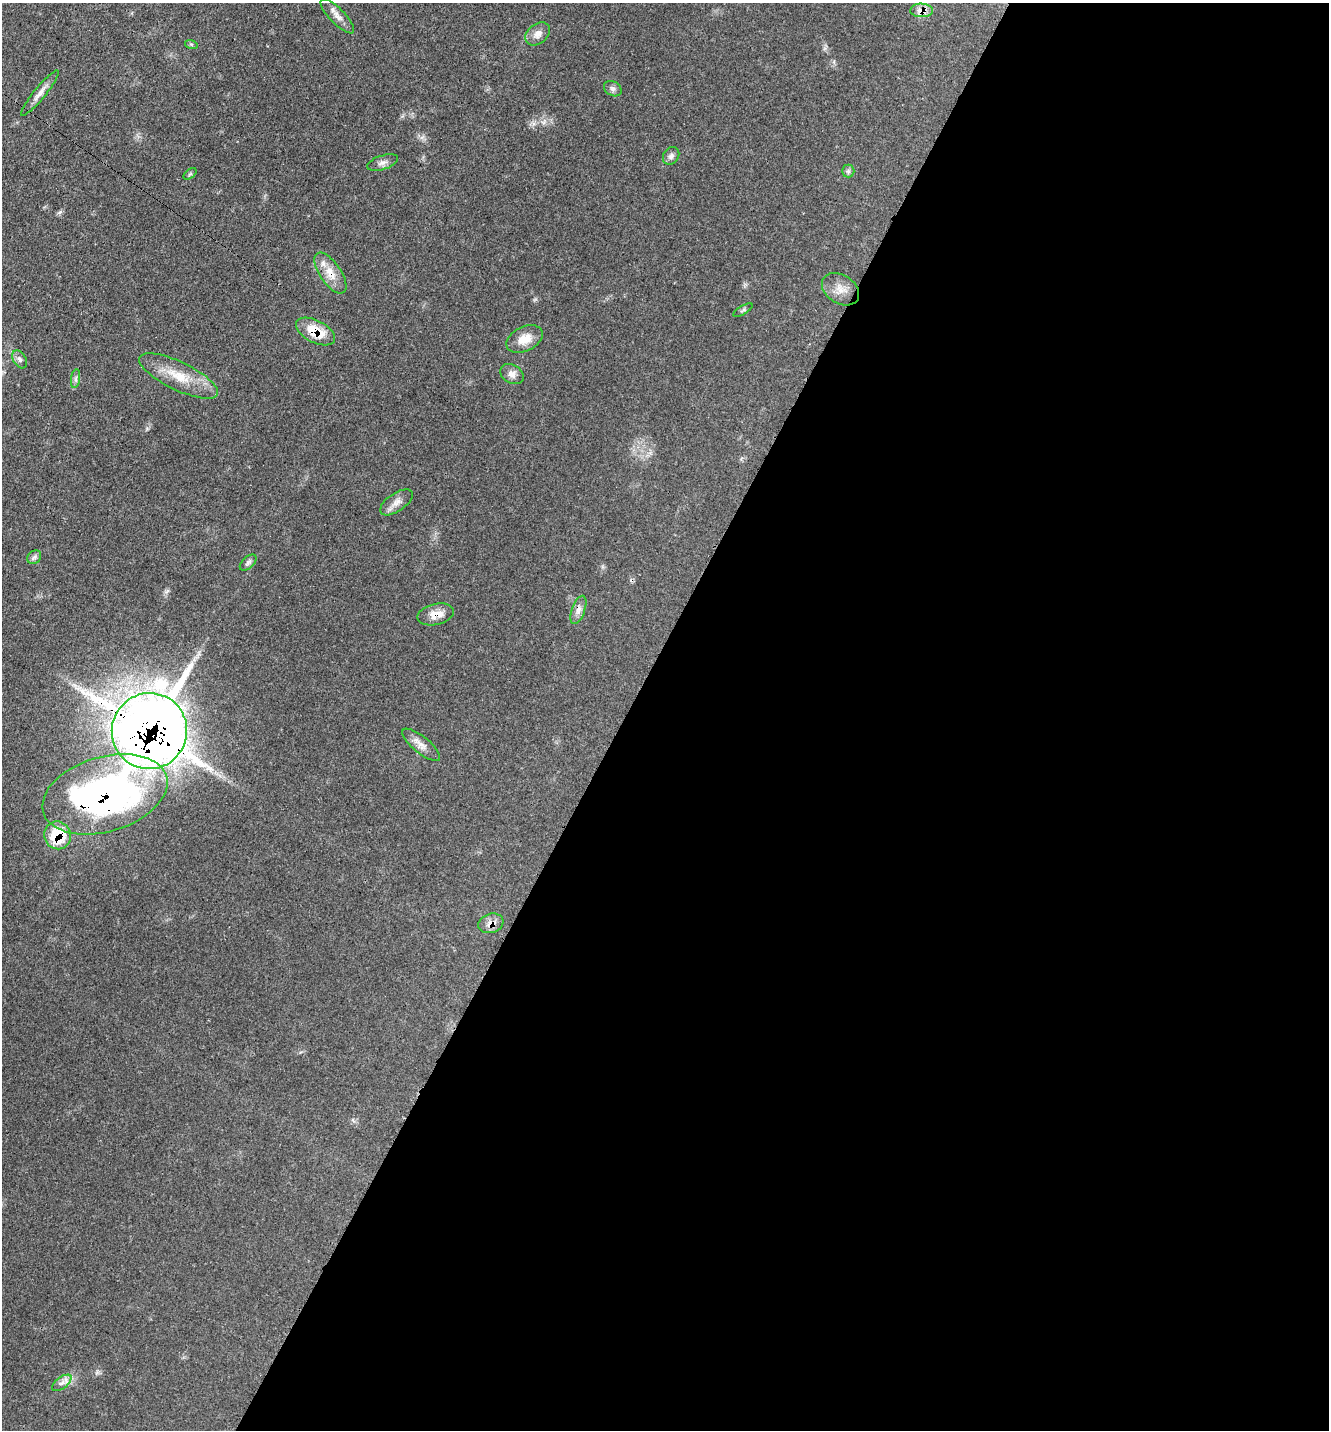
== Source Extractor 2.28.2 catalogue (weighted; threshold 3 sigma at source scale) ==
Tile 12 of 4 x 4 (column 4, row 3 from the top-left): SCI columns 4216-5542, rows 1528-2955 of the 5919 x 5911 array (HDU 1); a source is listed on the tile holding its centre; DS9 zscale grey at full resolution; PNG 1331 x 1432 px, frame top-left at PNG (2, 3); each listed source drawn as its Kron ellipse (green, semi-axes under 4 px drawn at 4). Shown black and unused: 53% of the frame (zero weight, under 3 of 4 exposures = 9% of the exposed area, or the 3 px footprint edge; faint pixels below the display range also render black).
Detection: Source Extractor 2.28.2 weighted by HDU 2 'WHT'; one run over the whole footprint, this tile lists its part. Background 0.0616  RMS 0.0036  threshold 0.0161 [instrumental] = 3 sigma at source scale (4.5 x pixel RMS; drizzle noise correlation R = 1.50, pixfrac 1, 0.05/0.05 arcsec/px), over >= 5 px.
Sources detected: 30; all 30 listed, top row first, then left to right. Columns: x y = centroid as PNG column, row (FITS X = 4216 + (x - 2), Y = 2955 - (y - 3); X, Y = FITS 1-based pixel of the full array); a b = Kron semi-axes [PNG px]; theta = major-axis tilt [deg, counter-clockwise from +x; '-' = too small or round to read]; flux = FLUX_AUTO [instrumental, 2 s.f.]
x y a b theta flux
922 10 11 7 -2 3.2
337 16 23 7 -46 2.8
538 34 14 9 39 2.6
191 44 6 4 -18 0.51
613 89 9 7 -32 1.2
40 93 29 6 51 2.9
671 156 9 7 52 1.3
383 162 16 7 18 1.9
848 171 6 6 - 0.84
190 174 7 4 36 0.56
330 273 23 10 -55 5.4
840 289 20 14 -33 4.5
743 310 11 3 31 0.58
315 332 21 11 -28 9.1
525 339 19 12 25 5.3
20 359 10 6 -58 1.2
512 374 12 9 -30 2.3
179 376 43 14 -26 11
76 379 9 4 82 0.98
396 502 19 9 35 2.8
34 557 7 6 - 0.97
248 563 10 6 43 1.1
578 610 15 6 70 2
436 614 18 10 13 4.3
149 731 38 37 - 900
421 745 23 8 -39 3.2
105 794 64 37 16 170
58 835 14 13 - 14
491 923 13 9 17 3.1
62 1383 11 5 37 1.6
Overlapping masked pixels (flux is a lower limit): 9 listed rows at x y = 922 10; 330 273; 315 332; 578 610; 436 614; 149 731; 105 794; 58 835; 491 923